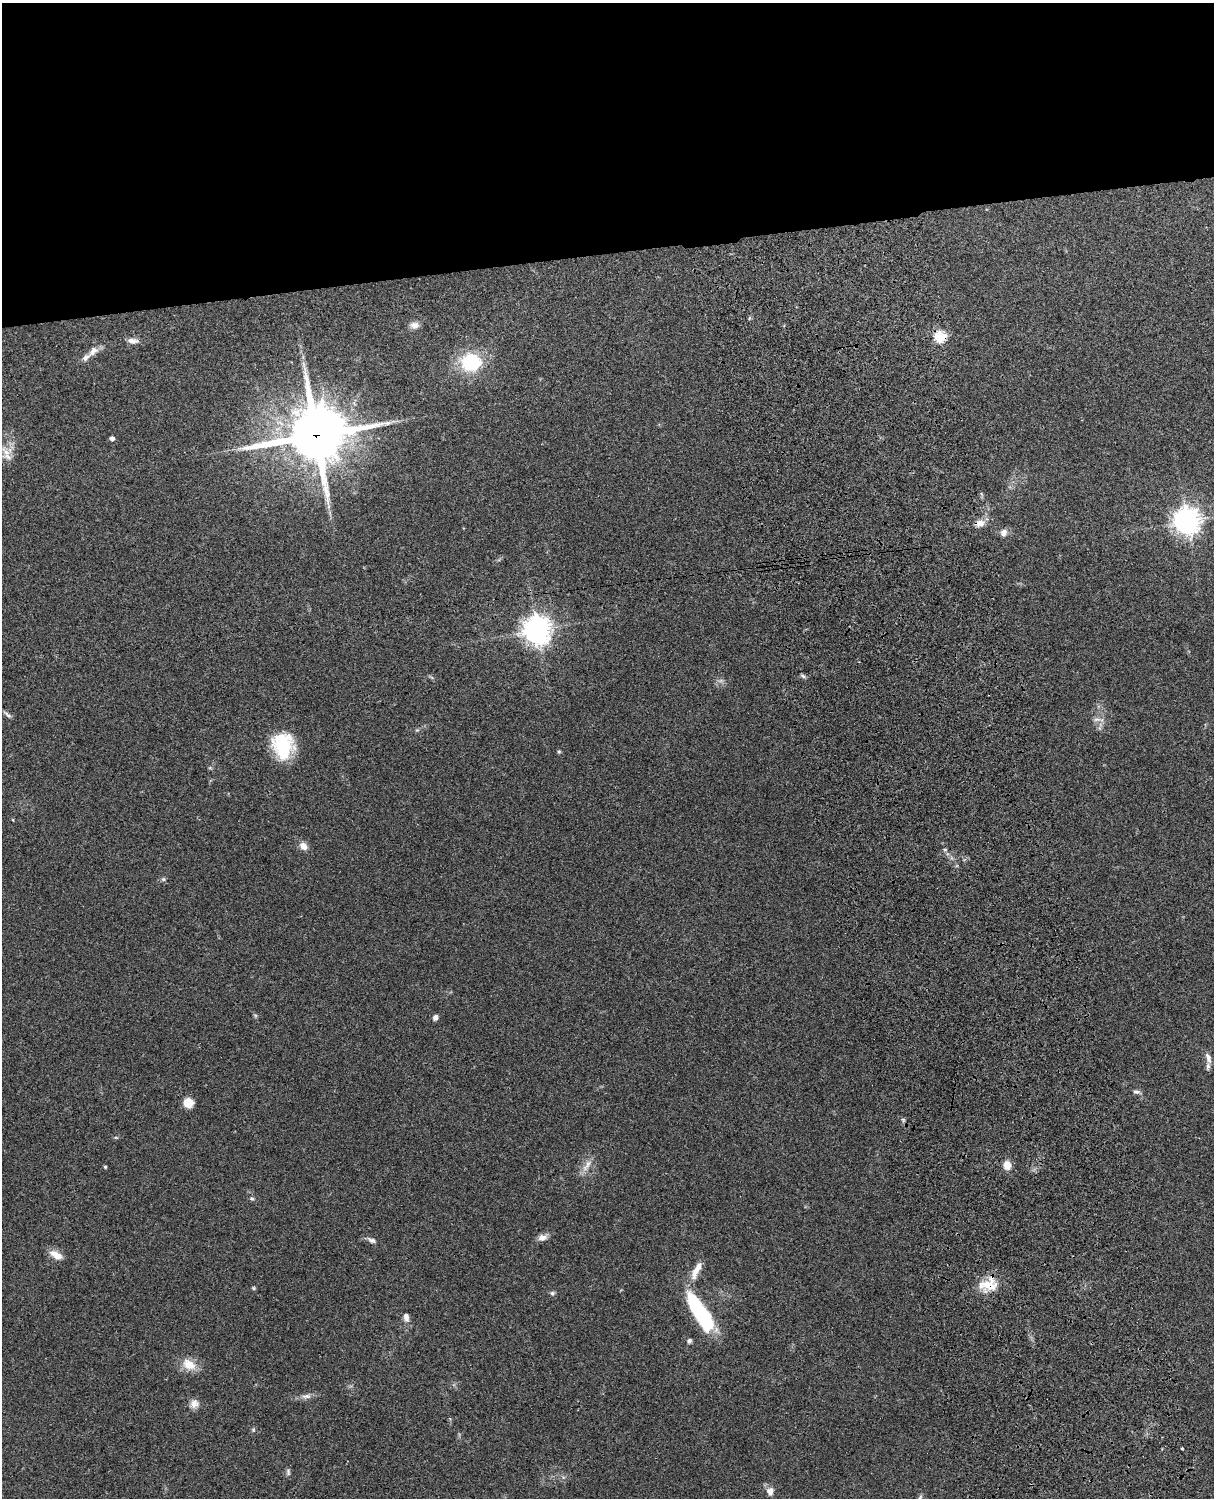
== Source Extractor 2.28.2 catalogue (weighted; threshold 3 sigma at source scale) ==
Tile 2 of 4 x 3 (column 2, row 1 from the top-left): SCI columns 1332-2543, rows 3155-4650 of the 5088 x 4927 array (HDU 1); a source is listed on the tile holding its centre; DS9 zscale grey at full resolution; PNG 1216 x 1500 px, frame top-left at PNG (2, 3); no overlay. Shown black and unused: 17% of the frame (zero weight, under 3 of 4 exposures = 6% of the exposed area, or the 3 px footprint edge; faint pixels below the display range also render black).
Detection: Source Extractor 2.28.2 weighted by HDU 2 'WHT'; one run over the whole footprint, this tile lists its part. Background 0.105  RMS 0.0065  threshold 0.0293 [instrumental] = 3 sigma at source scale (4.5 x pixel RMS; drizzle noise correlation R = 1.50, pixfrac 1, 0.05/0.05 arcsec/px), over >= 5 px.
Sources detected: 50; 2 inside a brighter listed object's ellipse — not listed separately; the other 48 listed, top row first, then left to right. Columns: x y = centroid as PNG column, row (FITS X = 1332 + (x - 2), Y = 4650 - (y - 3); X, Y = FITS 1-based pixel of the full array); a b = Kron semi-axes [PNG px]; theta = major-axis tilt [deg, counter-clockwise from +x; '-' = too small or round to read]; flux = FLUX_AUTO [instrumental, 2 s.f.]
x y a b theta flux
415 325 12 9 0 3.7
940 336 6 5 - 54
133 341 13 6 -7 4
93 351 18 9 46 5.4
471 362 21 18 1 40
316 435 21 19 13 3600
112 438 4 4 - 2.5
239 449 7 4 19 1.4
6 452 20 7 -47 5.7
1187 521 9 9 - 620
980 523 13 10 19 4.9
1004 533 10 8 71 3.5
537 630 10 10 - 620
803 676 7 4 -44 1.2
7 715 13 4 -40 1.8
1097 719 12 4 0 2.2
283 746 27 21 -80 39
559 752 5 5 - 0.83
303 846 9 8 - 4.6
945 850 6 3 -19 0.87
163 879 6 5 - 1.1
435 1017 6 6 - 2.4
1208 1057 14 6 -69 3.4
1136 1092 10 5 -2 1.7
188 1103 10 9 - 8.4
903 1119 6 3 -19 0.87
116 1137 6 4 -2 0.75
587 1165 22 7 57 5.1
1007 1165 10 8 -82 6.5
105 1167 4 3 - 0.91
252 1198 6 5 - 1.1
542 1238 12 8 17 3.7
372 1240 12 7 -24 2.4
56 1255 17 8 -30 6.9
696 1270 28 8 64 8.4
988 1284 25 18 15 15
253 1288 6 4 -89 0.79
552 1293 6 6 - 1.4
700 1312 47 14 -58 59
406 1317 11 7 -78 3.2
689 1341 6 5 - 1.5
189 1364 21 13 -30 9.8
306 1396 14 6 3 3.3
194 1404 12 10 31 4.3
253 1430 6 4 73 0.86
1182 1448 3 2 - 0.93
288 1472 10 5 -79 1.5
770 1491 11 10 - 3.8
Overlapping masked pixels (flux is a lower limit): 4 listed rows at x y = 940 336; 316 435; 980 523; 988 1284